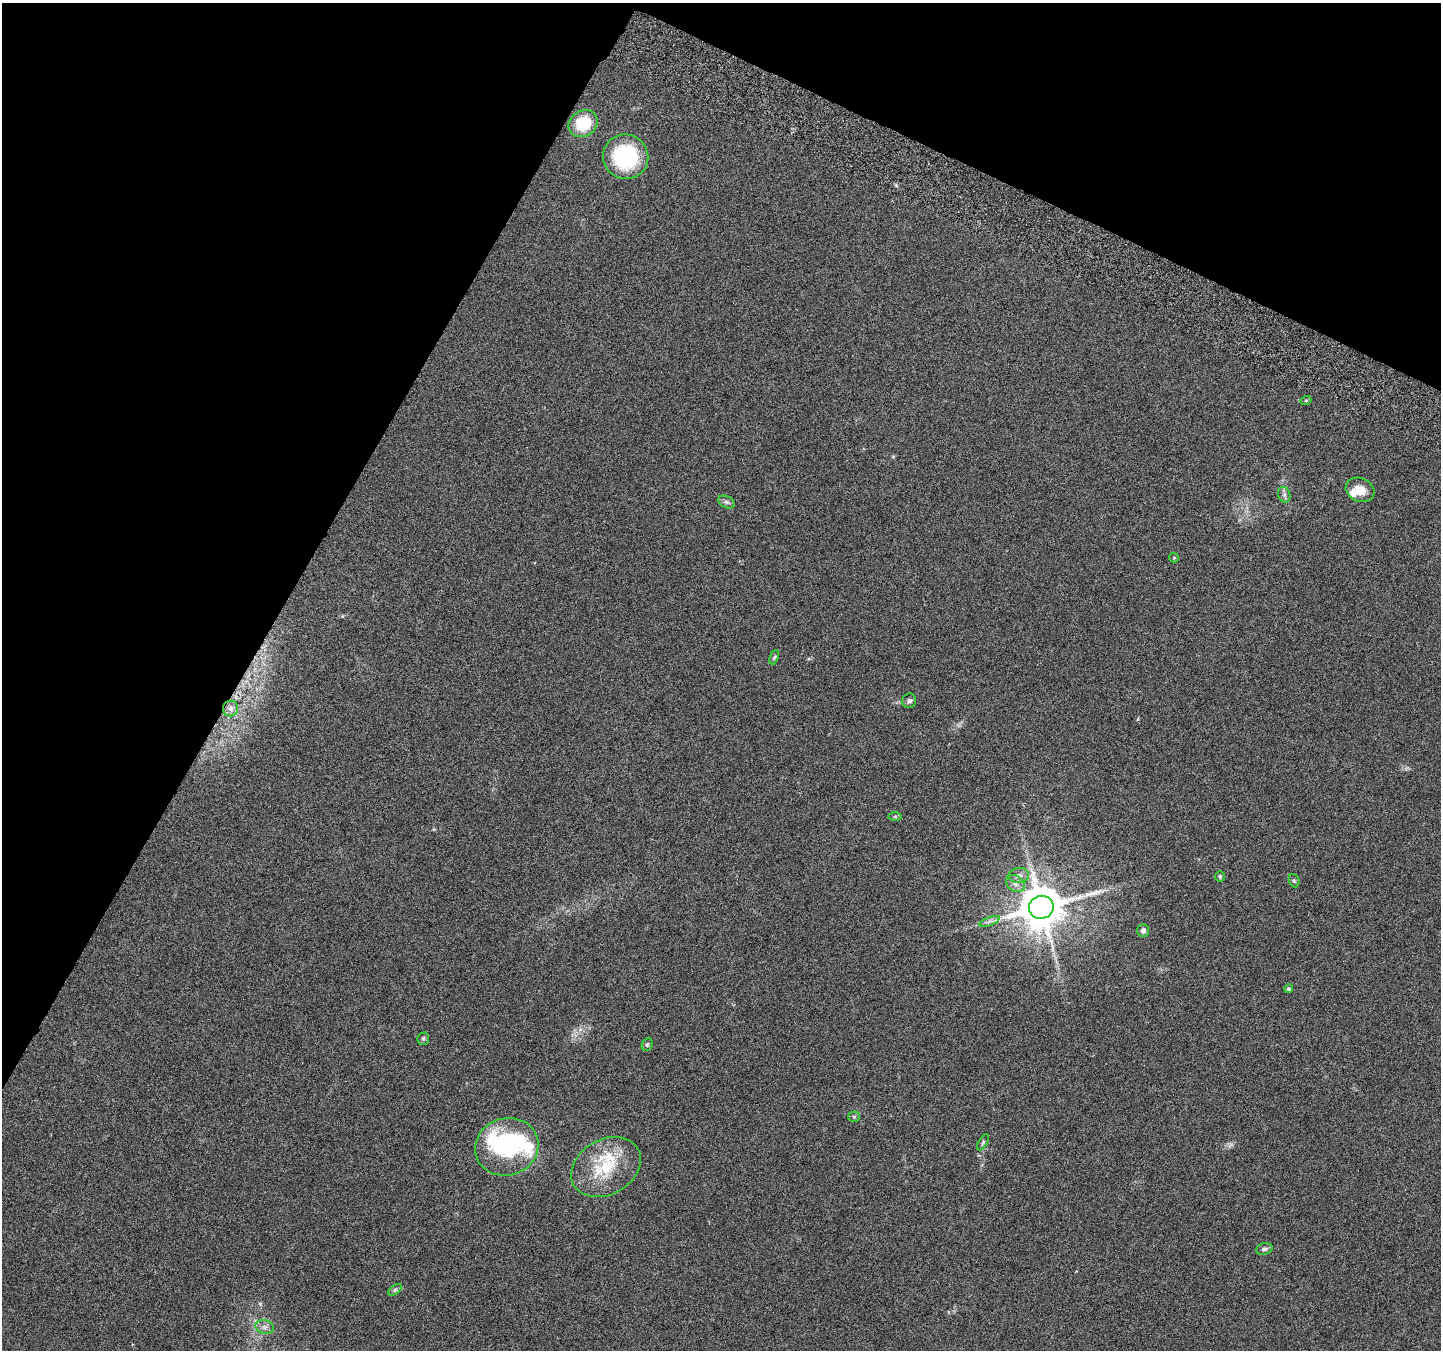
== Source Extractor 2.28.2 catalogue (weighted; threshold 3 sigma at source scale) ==
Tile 2 of 4 x 4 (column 2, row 1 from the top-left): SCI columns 1471-2909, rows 4298-5645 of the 5825 x 5965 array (HDU 1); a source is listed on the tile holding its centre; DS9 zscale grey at full resolution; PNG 1443 x 1352 px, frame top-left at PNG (2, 3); each listed source drawn as its Kron ellipse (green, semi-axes under 4 px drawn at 4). Shown black and unused: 26% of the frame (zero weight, under 3 of 6 exposures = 3% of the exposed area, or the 3 px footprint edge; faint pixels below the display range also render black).
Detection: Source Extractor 2.28.2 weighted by HDU 2 'WHT'; one run over the whole footprint, this tile lists its part. Background 0.0353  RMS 0.0041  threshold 0.0166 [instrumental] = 3 sigma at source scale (4.09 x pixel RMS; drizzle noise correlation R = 1.36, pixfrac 0.8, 0.0396/0.0396 arcsec/px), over >= 5 px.
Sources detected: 32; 1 inside a brighter object's white glare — neither listed nor drawn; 3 inside a brighter listed object's ellipse — not listed separately; the other 28 listed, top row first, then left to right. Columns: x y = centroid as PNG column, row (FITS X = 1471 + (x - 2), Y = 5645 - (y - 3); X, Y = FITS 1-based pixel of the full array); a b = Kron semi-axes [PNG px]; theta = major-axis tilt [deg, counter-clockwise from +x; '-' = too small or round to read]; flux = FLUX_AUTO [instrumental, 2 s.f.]
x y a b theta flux
583 124 15 13 32 13
626 157 23 22 - 32
1306 400 5 3 - 0.35
1360 490 15 11 -25 5
1284 495 8 6 -71 1.1
727 502 9 5 -26 0.94
1174 558 5 4 - 0.41
774 657 7 3 66 0.51
909 701 7 7 - 0.91
231 708 8 7 - 1.7
895 816 6 4 0 0.51
1019 876 10 7 4 1.9
1220 876 5 4 - 0.5
1294 881 7 5 -68 0.55
1015 884 10 7 -34 2.1
1041 907 12 11 - 1500
989 921 10 3 21 1.1
1143 930 6 5 - 1.3
1289 989 4 4 - 0.8
423 1039 6 5 - 0.76
647 1044 7 5 67 0.56
854 1117 5 5 - 0.56
983 1142 9 3 57 0.62
507 1147 32 28 18 31
606 1167 37 27 29 20
1264 1249 8 5 15 1
395 1290 8 4 36 0.7
265 1327 9 7 -15 1.5